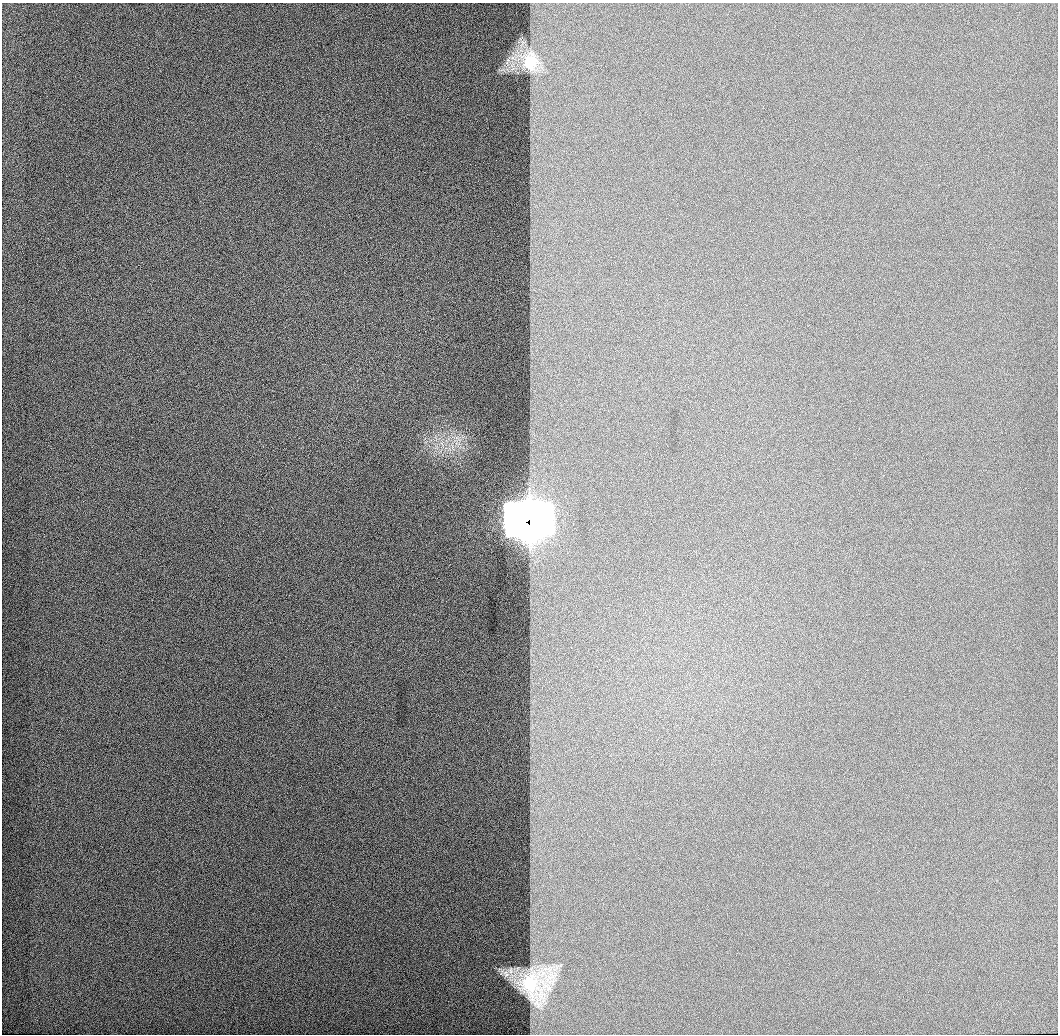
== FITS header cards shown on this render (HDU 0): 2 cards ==
NAXIS1  =                 1056 / Length of Axis 1 (Serial)
NAXIS2  =                 1032 / Length of Axis 2 (Parallel)

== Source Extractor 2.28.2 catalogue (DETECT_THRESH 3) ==
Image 1056 x 1032 px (HDU 0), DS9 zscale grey, 1 PNG px = 1 image px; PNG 1060 x 1036 px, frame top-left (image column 1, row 1032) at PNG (2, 3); no overlay
Background 520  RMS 3.3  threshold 9.82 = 3 sigma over >= 5 px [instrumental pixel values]
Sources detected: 3; all 3 listed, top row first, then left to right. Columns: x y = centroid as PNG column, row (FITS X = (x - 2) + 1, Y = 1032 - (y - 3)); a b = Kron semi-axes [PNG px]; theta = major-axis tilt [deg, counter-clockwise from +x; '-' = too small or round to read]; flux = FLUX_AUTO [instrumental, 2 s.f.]
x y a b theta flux
531 62 5 4 - 32000
530 522 18 16 -17 280000
529 983 6 5 - 46000